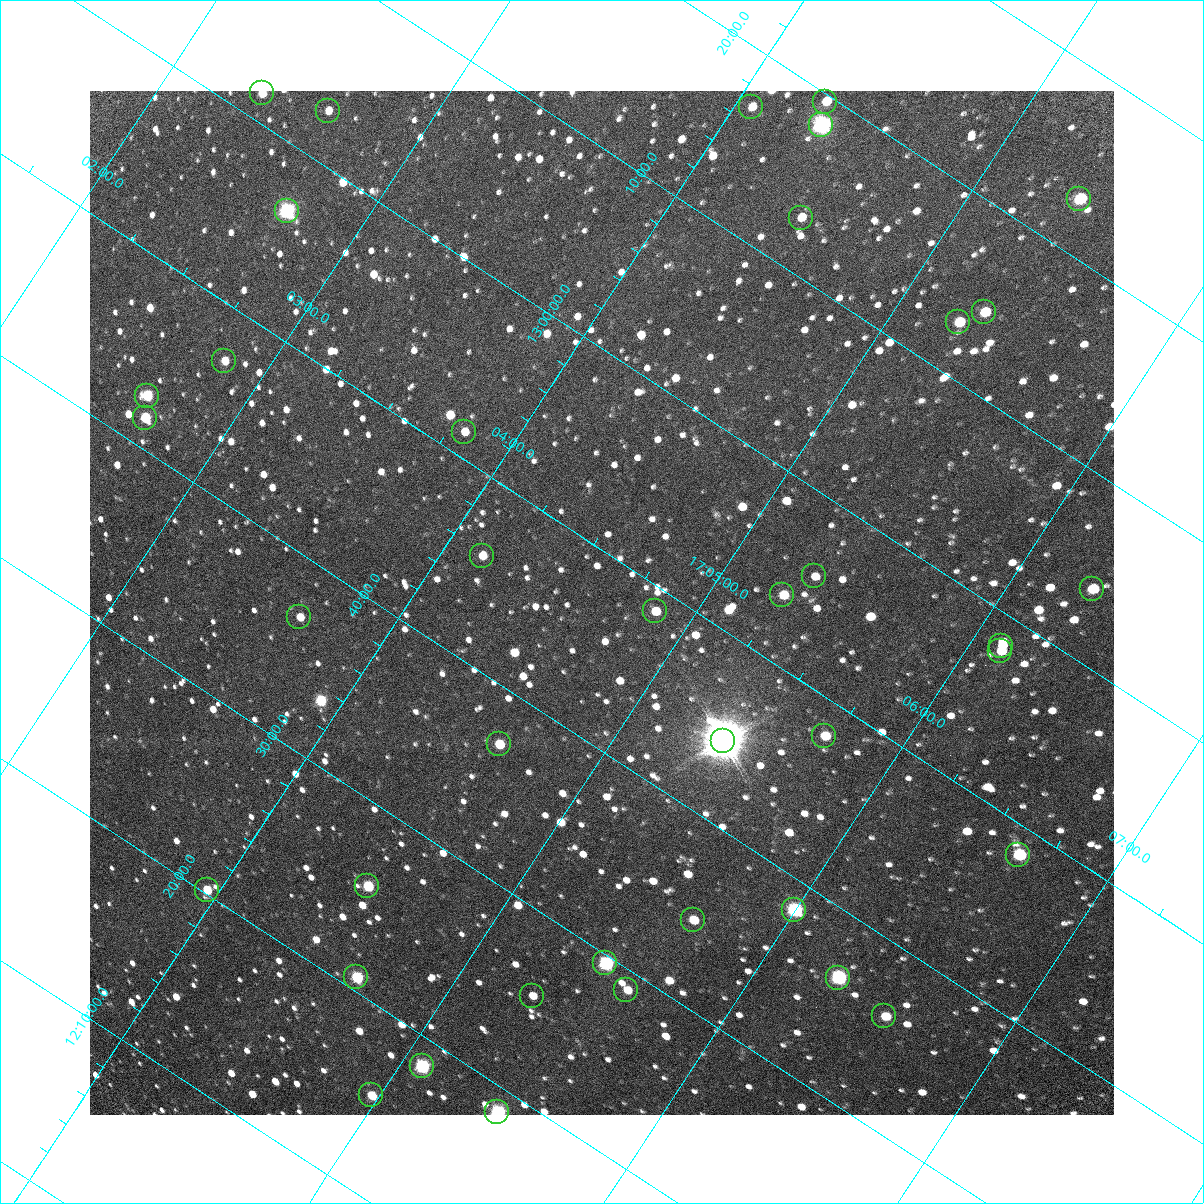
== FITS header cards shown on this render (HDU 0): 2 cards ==
NAXIS1  =                 1024 / Required FITS header
NAXIS2  =                 1024 / Required FITS header

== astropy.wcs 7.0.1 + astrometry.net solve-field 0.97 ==
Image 1024 x 1024 px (HDU 0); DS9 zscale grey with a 90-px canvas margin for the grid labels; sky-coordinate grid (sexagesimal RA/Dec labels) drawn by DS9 from the SOLVED WCS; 39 Tycho-2 reference stars matched to detected sources circled (green)
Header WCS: RA---TAN/DEC--TAN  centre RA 17:04:39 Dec +12:47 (256.16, +12.79 deg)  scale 3.57 arcsec/px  FOV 60.9' x 60.9'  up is -33 deg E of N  parity flipped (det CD > 0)
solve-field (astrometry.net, Tycho-2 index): VERIFIED the header's WCS against the Tycho-2 star catalogue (verified at 4 index scales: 11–39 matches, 0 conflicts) and refined it, rather than solving blind
Solved WCS: RA---TAN-SIP/DEC--TAN-SIP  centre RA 17:04:39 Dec +12:47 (256.16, +12.79 deg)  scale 3.57 arcsec/px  FOV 60.9' x 60.9'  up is -33 deg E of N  parity flipped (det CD > 0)
The solver's refit moves the header's centre by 1.1 arcsec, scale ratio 1.001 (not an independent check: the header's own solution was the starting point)
Tycho-2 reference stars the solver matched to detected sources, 39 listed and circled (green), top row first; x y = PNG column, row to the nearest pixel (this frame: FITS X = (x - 90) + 1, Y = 1024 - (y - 91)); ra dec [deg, ICRS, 3 dp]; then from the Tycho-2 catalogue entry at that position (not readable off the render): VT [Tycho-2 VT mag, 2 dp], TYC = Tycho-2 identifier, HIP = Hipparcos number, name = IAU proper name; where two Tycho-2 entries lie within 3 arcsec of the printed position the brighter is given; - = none
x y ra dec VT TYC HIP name
262 93 255.591 +13.026 11.11 984-562-1 - -
825 102 256.075 +13.327 11.03 988-1435-1 - -
751 107 256.015 +13.282 12.12 988-539-1 - -
328 111 255.657 +13.048 11.70 984-1492-1 - -
821 125 256.084 +13.305 8.82 988-1312-1 - -
1079 199 256.346 +13.384 9.77 988-444-1 - -
287 211 255.678 +12.942 8.40 984-851-1 83399 -
801 218 256.119 +13.217 11.48 988-1519-1 - -
984 312 256.328 +13.238 10.54 988-1880-1 - -
958 322 256.311 +13.216 10.57 988-1445-1 - -
224 361 255.709 +12.784 12.11 984-152-1 - -
147 396 255.663 +12.713 10.50 984-217-1 - -
145 418 255.673 +12.694 10.39 984-1057-1 - -
464 432 255.952 +12.856 11.81 984-1155-1 - -
482 556 256.036 +12.763 11.44 984-680-1 - -
814 576 256.331 +12.927 11.94 984-1956-1 - -
1092 589 256.574 +13.067 10.37 984-29-1 - -
782 595 256.314 +12.894 11.03 984-123-1 - -
655 611 256.214 +12.811 11.08 984-976-1 - -
299 617 255.916 +12.613 11.31 984-548-1 - -
1001 646 256.528 +12.971 11.85 984-1247-1 - -
1000 651 256.530 +12.966 11.63 984-140-1 - -
824 736 256.428 +12.800 10.61 984-81-1 - -
723 741 256.345 +12.741 4.89 984-2436-1 83613 -
499 744 256.156 +12.617 10.57 984-293-1 - -
1018 855 256.660 +12.807 9.63 985-579-1 - -
367 886 256.123 +12.427 10.31 984-389-1 - -
207 890 255.989 +12.337 10.91 984-1004-1 - -
794 910 256.499 +12.639 8.54 984-2205-1 83663 -
693 920 256.419 +12.576 10.78 984-452-1 - -
605 963 256.368 +12.492 8.44 984-801-1 83627 -
356 977 256.165 +12.346 9.76 984-1670-1 - -
838 978 256.575 +12.607 8.60 984-25-1 83691 -
626 990 256.401 +12.482 11.44 984-280-1 - -
532 996 256.324 +12.426 11.80 984-2157-1 - -
884 1016 256.635 +12.600 11.03 985-1537-1 - -
422 1066 256.270 +12.308 9.11 984-2229-1 - -
371 1095 256.243 +12.256 10.81 984-617-1 - -
497 1112 256.360 +12.310 8.71 984-1659-1 83624 -